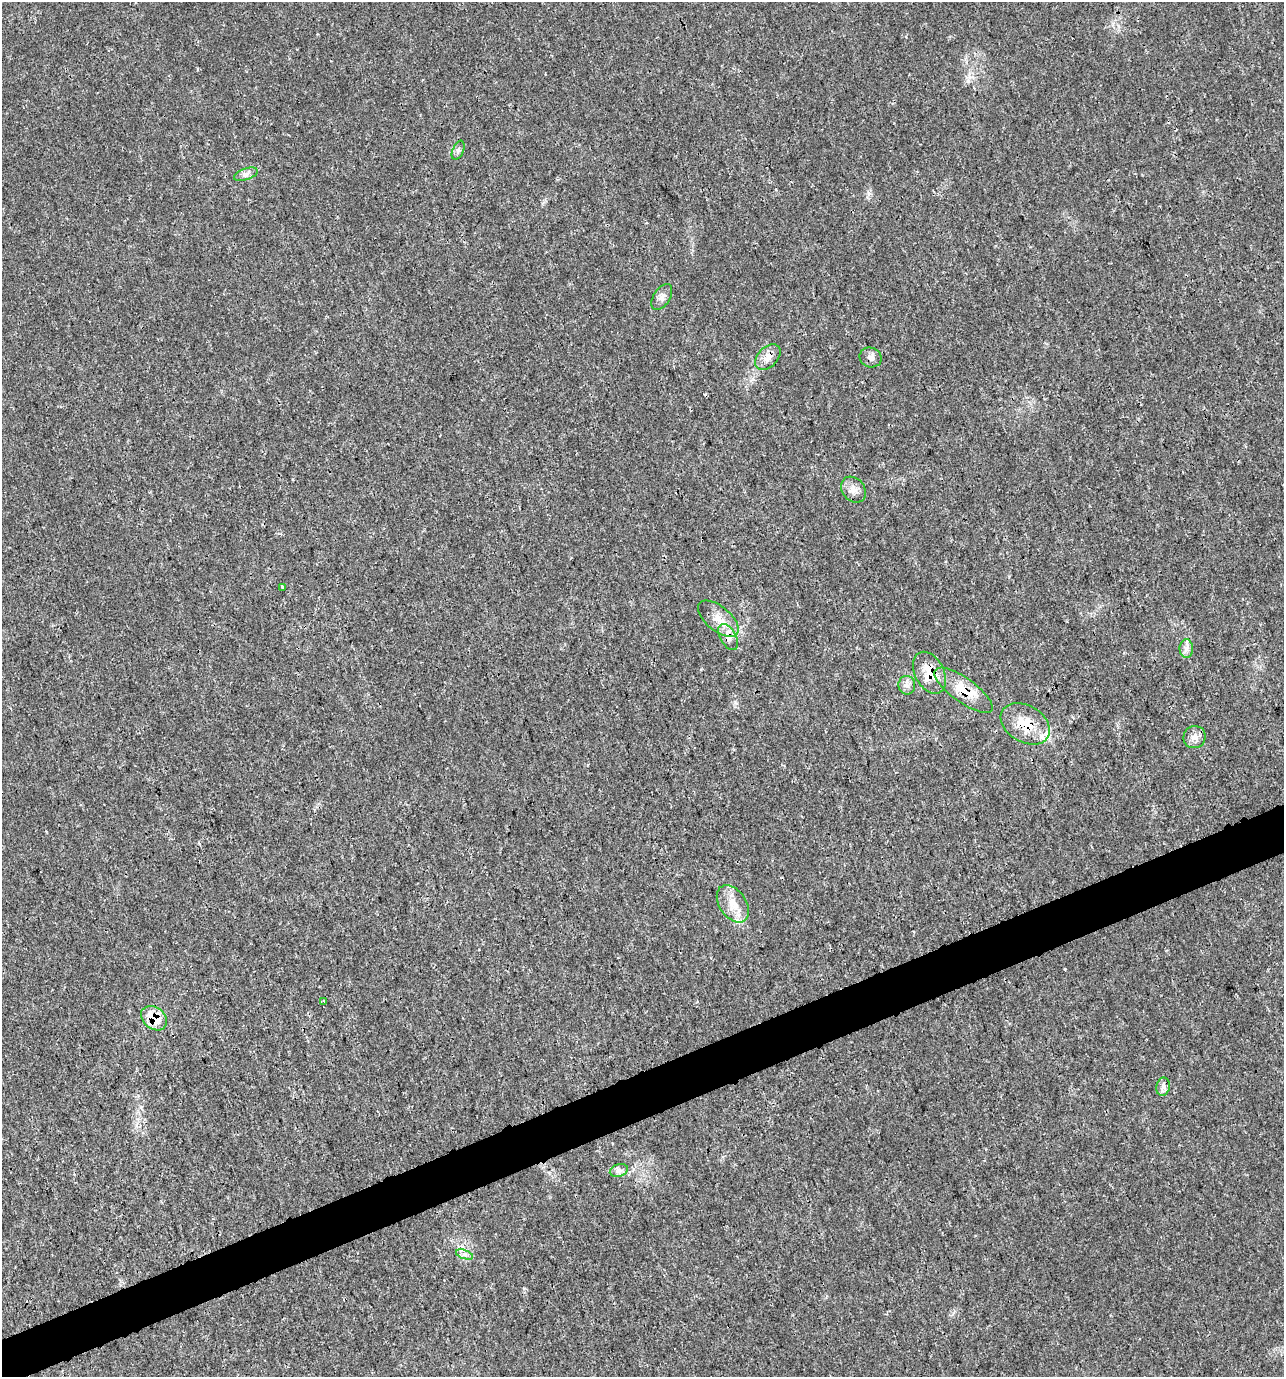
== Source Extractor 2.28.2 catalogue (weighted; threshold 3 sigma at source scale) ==
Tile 7 of 4 x 4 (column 3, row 2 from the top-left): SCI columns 2701-3982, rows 2751-4125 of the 5348 x 5507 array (HDU 1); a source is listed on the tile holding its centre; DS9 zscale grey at full resolution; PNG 1286 x 1379 px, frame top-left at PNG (2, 2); each listed source drawn as its Kron ellipse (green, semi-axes under 4 px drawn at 4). Shown black and unused: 4% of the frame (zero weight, under 3 of 4 exposures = <1% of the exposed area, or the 3 px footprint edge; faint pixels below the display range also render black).
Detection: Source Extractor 2.28.2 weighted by HDU 2 'WHT'; one run over the whole footprint, this tile lists its part. Background 0.0058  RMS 0.0019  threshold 0.00852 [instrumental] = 3 sigma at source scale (4.5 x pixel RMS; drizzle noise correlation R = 1.50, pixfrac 1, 0.0396/0.0396 arcsec/px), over >= 5 px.
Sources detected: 23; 1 cosmic-ray / hot-pixel residue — neither listed nor drawn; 1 inside a brighter listed object's ellipse — not listed separately; the other 21 listed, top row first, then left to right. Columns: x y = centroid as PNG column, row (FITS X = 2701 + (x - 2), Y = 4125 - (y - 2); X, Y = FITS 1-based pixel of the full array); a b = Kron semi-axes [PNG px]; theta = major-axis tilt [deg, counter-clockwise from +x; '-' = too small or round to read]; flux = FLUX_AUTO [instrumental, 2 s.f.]
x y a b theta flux
458 150 10 5 66 0.56
246 174 12 5 19 0.84
662 297 14 8 58 1.1
768 357 15 10 47 1.7
871 357 11 9 -22 0.95
853 490 14 11 -50 1.6
283 587 3 3 - 1.7
718 619 24 12 -39 2.9
728 637 14 8 -60 1.4
1186 649 9 7 89 0.88
930 673 22 14 -63 4.4
907 685 9 8 - 0.9
963 690 35 12 -36 4.7
1025 724 26 18 -31 5.6
1195 737 11 11 - 1.4
733 904 21 13 -55 3.1
324 1001 4 3 - 0.42
154 1018 14 11 -39 4.7
1163 1087 9 7 79 0.78
619 1170 9 6 17 0.73
465 1254 9 4 -19 0.57
Overlapping masked pixels (flux is a lower limit): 7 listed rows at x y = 768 357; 871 357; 728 637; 930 673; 963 690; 1025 724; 154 1018
Unlisted compact peaks at least as high as the median listed source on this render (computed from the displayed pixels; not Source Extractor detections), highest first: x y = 1065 969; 735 702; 868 193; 293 479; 701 669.